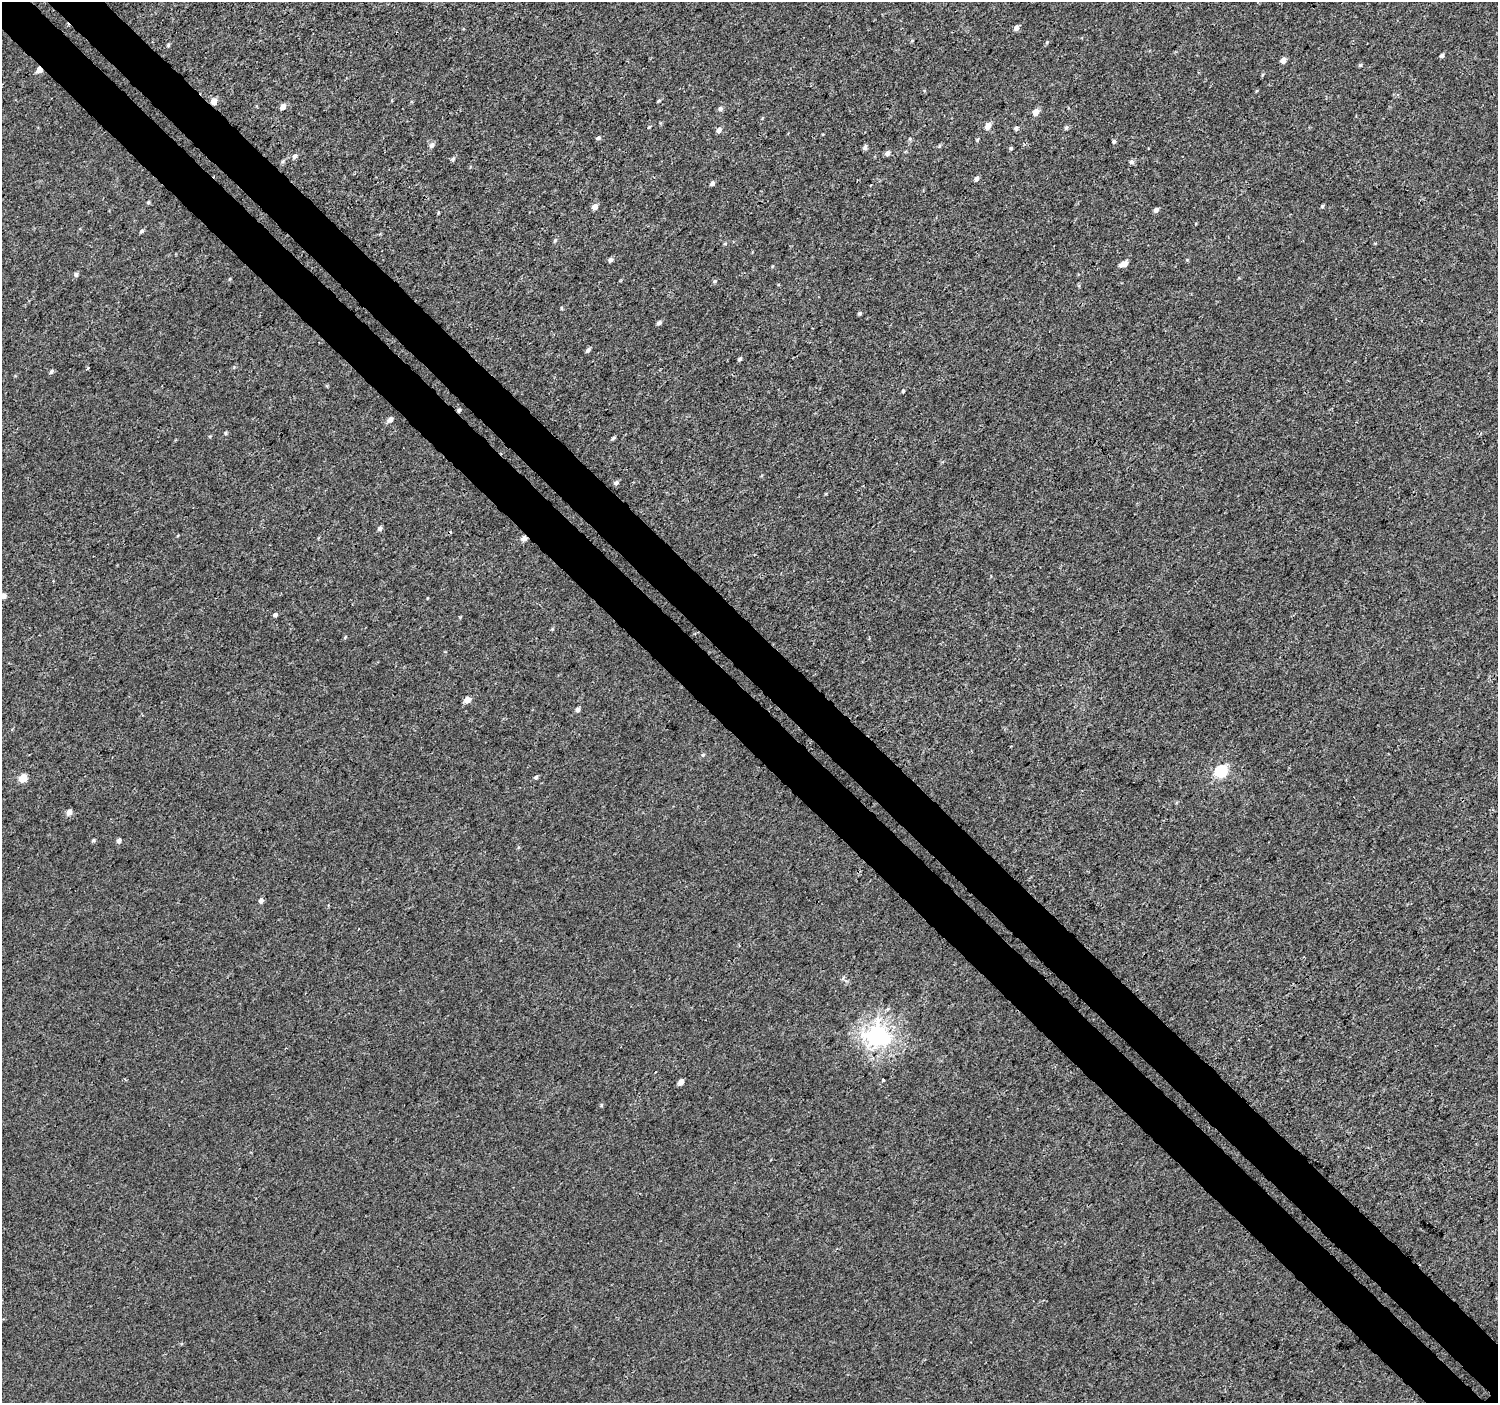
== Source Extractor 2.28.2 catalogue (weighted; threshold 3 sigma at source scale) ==
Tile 11 of 4 x 4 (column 3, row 3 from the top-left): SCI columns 3031-4526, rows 1592-2992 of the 6066 x 6047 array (HDU 1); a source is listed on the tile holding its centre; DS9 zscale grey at full resolution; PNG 1500 x 1405 px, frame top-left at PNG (2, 2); no overlay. Shown black and unused: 8% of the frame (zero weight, under 3 of 4 exposures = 4% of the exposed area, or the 3 px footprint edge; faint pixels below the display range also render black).
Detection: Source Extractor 2.28.2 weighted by HDU 2 'WHT'; one run over the whole footprint, this tile lists its part. Background 2.01e-04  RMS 0.0026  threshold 0.0118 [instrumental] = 3 sigma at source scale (4.5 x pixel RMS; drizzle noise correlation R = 1.50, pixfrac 1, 0.0396/0.0396 arcsec/px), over >= 5 px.
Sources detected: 69; all 69 listed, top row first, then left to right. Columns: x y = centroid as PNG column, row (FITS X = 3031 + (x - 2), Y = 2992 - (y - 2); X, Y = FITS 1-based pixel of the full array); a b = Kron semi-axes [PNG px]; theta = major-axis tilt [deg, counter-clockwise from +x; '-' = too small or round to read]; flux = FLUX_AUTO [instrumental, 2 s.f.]
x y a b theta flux
1016 28 6 5 - 0.92
1047 42 5 4 - 0.31
168 45 5 4 - 0.32
1441 56 4 4 - 0.67
1283 60 5 5 - 2.1
1360 65 5 4 - 0.31
39 70 5 5 - 1.9
214 101 7 6 - 1.8
658 101 6 3 32 0.31
283 107 6 6 - 1.3
720 109 6 6 - 0.59
1035 112 6 5 - 2.6
988 126 6 5 - 2.6
649 127 5 3 - 0.23
1066 127 6 5 - 0.45
1016 128 5 5 - 0.6
719 130 6 5 - 1.2
598 138 6 4 25 0.48
977 140 6 3 71 0.29
1114 141 5 4 - 0.47
432 145 8 6 49 0.81
939 146 6 3 71 0.31
865 147 6 5 - 0.66
1011 148 5 4 - 0.34
887 153 6 5 - 0.92
295 156 7 6 - 0.67
453 159 6 5 - 0.44
1131 162 7 5 0 0.54
977 178 6 5 - 0.77
712 183 6 5 - 0.63
148 202 5 4 - 0.29
1322 206 5 3 - 0.39
595 207 5 5 - 1.7
1156 210 5 4 - 0.88
142 231 5 4 - 0.48
555 240 6 4 46 0.37
610 260 6 5 - 0.71
1124 264 9 5 23 2
76 274 6 5 - 0.49
715 281 5 5 - 0.38
859 313 5 4 - 0.39
659 323 6 4 25 0.67
588 350 7 5 53 0.58
740 359 5 4 - 0.46
87 368 4 2 - 0.43
51 372 6 5 - 0.47
903 391 4 4 - 0.32
459 410 5 4 - 0.37
390 420 6 5 - 1
225 433 5 3 - 0.27
613 438 6 4 20 0.4
616 483 6 5 - 0.59
380 528 6 5 - 0.68
524 538 6 6 - 1.1
3 596 6 5 - 0.94
275 615 5 4 - 0.47
467 700 6 5 - 2.3
578 709 6 4 68 0.74
703 755 5 4 - 0.37
1221 771 6 6 - 26
536 777 5 5 - 0.45
23 778 6 5 - 6
69 812 6 5 - 1.3
93 840 5 4 - 0.35
119 841 6 5 - 0.72
261 901 6 5 - 0.76
878 1036 8 8 - 140
883 1080 3 3 - 0.5
681 1082 5 4 - 1.5
Overlapping masked pixels (flux is a lower limit): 4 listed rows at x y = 39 70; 214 101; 459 410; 524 538
Isophote crosses this tile's border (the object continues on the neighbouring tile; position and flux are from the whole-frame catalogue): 1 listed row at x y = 3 596